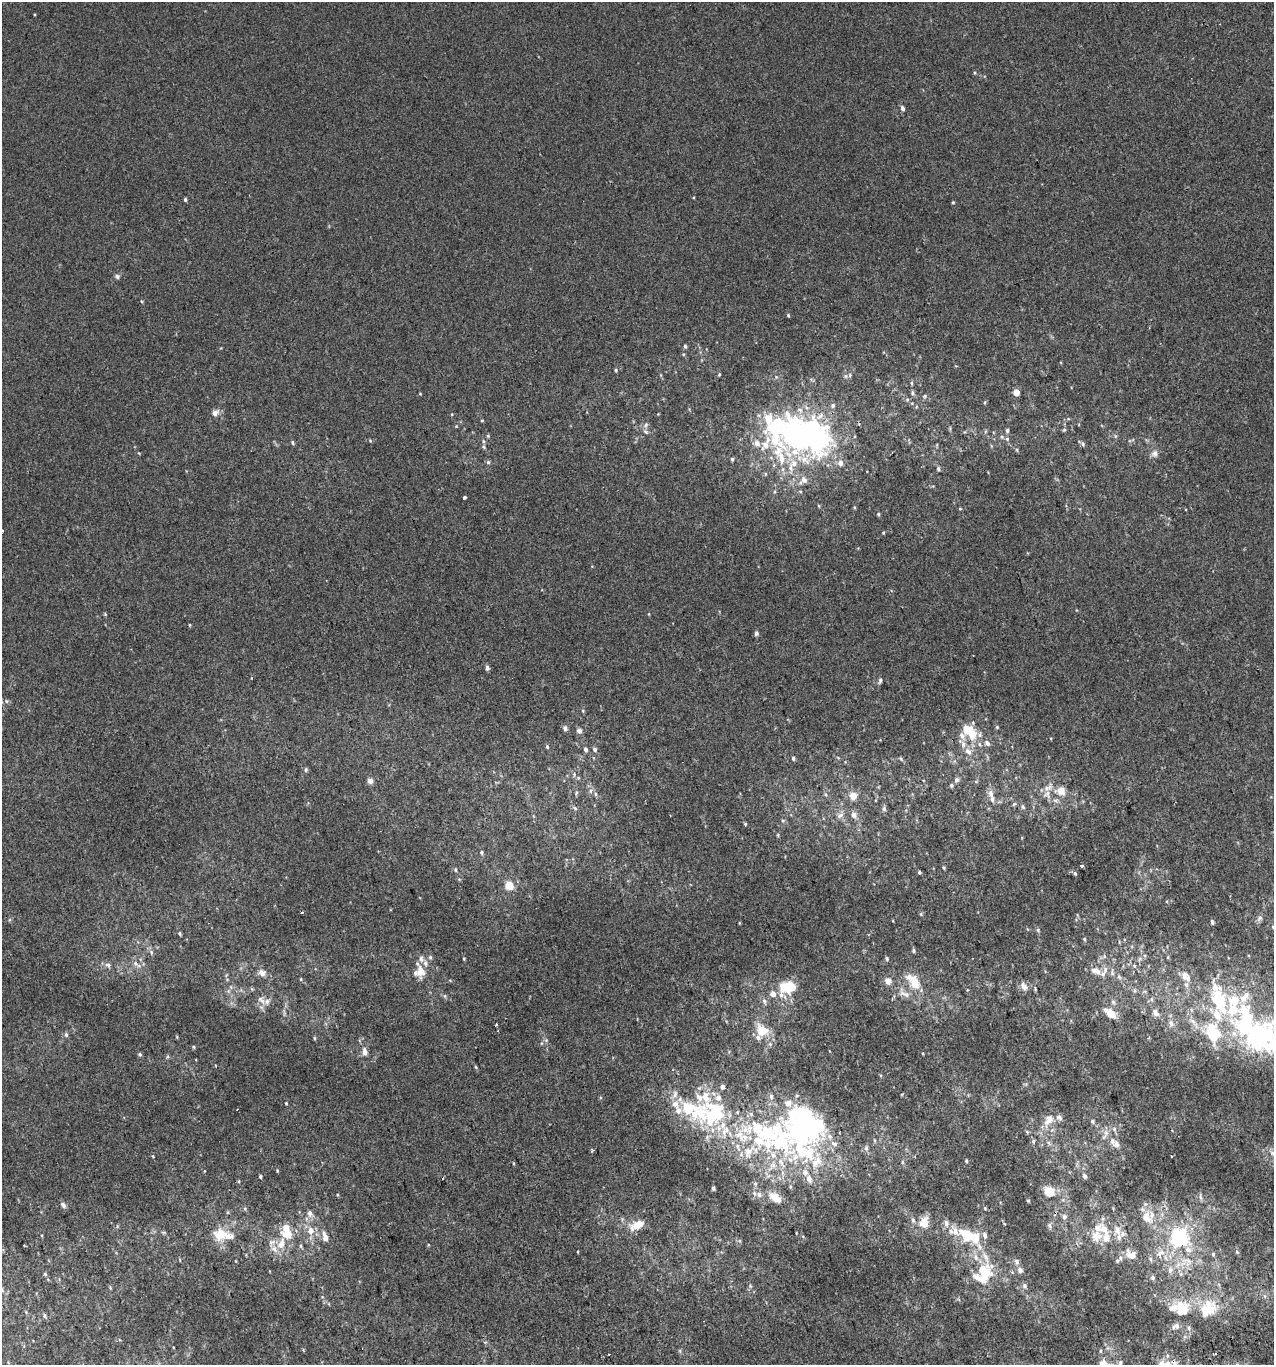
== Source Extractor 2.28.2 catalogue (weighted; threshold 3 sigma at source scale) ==
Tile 6 of 4 x 4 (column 2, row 2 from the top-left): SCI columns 1359-2630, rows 2770-4132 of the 5313 x 5536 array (HDU 1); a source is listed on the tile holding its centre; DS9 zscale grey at full resolution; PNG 1276 x 1367 px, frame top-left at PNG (2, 2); no overlay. Shown black and unused: <1% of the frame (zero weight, under 2 of 3 exposures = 2% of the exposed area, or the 3 px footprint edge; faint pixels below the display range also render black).
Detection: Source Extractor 2.28.2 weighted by HDU 2 'WHT'; one run over the whole footprint, this tile lists its part. Background 3.90e-04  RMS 0.0036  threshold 0.0164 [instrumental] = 3 sigma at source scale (4.5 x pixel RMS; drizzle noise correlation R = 1.50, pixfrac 1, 0.0396/0.0396 arcsec/px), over >= 5 px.
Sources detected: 289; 10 inside a brighter object's white glare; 3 cosmic-ray / hot-pixel residue — not listed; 75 inside a brighter listed object's ellipse — not listed separately; the other 201 listed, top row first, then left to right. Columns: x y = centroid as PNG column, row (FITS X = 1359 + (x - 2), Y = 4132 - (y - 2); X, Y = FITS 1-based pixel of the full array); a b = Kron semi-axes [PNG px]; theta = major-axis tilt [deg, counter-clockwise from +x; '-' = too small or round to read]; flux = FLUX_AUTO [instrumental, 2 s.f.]
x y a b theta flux
903 108 6 4 -68 0.97
185 200 4 3 - 0.61
953 202 5 3 - 0.31
117 276 7 6 - 0.76
788 315 4 4 - 0.35
685 346 4 4 - 0.54
616 370 5 4 - 0.43
719 374 4 3 - 0.34
850 375 6 5 - 0.76
1016 392 5 5 - 3.1
913 393 7 5 -74 0.77
420 394 4 3 - 0.28
925 396 6 5 - 0.58
985 402 5 3 - 0.35
215 413 8 7 - 1.8
482 420 5 3 - 0.29
646 425 7 5 68 0.84
456 426 4 4 - 0.28
1007 430 6 4 -79 0.58
1064 430 5 4 - 0.46
646 431 9 5 -36 0.87
488 436 5 4 - 0.41
1115 436 6 4 -72 0.47
813 440 51 41 -46 67
370 441 5 4 - 0.38
483 441 5 5 - 0.59
292 442 6 4 -74 0.53
1083 444 6 5 - 0.69
765 445 15 11 48 4.5
1155 453 9 9 - 1.6
732 459 4 4 - 0.55
488 462 6 5 - 0.62
938 469 5 5 - 0.69
464 497 3 3 - 0.97
960 509 5 3 - 0.31
878 514 4 4 - 0.41
2 530 3 2 - 0.6
883 533 5 3 - 0.3
649 614 5 3 - 0.27
189 625 5 3 - 0.29
756 633 5 4 - 0.98
973 656 3 2 - 0.23
487 668 5 4 - 1.1
880 680 7 4 75 0.78
583 711 5 3 - 0.37
997 727 4 4 - 0.4
565 728 5 4 - 1.3
968 730 15 13 2 6.6
579 731 7 6 - 1.2
987 743 8 6 -46 1.2
979 744 6 4 -88 0.57
547 747 5 4 - 0.5
585 749 5 4 - 0.91
595 749 6 5 - 0.86
968 751 11 8 -43 2.3
793 758 5 4 - 0.59
901 759 6 3 -71 0.42
306 770 6 5 - 0.54
574 774 5 5 - 0.53
578 778 5 4 - 0.38
956 780 6 5 - 1.1
370 781 7 7 - 1.3
951 785 6 5 - 0.57
591 791 6 4 90 0.75
1061 791 13 12 - 4.1
576 793 6 4 71 0.46
595 794 6 4 -88 0.51
991 794 10 7 -80 1.9
1047 794 13 9 -66 2.5
853 796 7 7 - 3.8
1023 807 7 4 -60 0.65
575 808 6 5 - 0.65
884 809 7 5 -89 0.8
840 815 11 7 43 1.7
854 815 7 6 - 2
783 821 6 5 - 0.57
745 824 3 3 - 1
481 852 5 5 - 0.62
1081 866 4 3 - 0.58
944 868 4 4 - 0.39
455 870 5 4 - 0.46
919 872 4 3 - 0.44
1075 873 5 4 - 0.54
509 885 7 6 - 5.7
302 912 3 3 - 0.35
1260 918 10 6 51 1.2
1212 922 5 4 - 0.69
1273 927 5 4 - 0.38
1038 930 6 5 - 0.53
180 933 5 4 - 0.5
1084 939 5 4 - 0.43
913 951 4 4 - 0.62
151 952 6 5 - 0.69
430 957 5 5 - 0.59
1168 957 5 3 - 0.35
887 958 5 4 - 0.63
464 959 3 3 - 0.33
1140 959 7 4 0 0.75
136 964 14 6 -36 1.8
108 965 9 5 -20 1
1134 966 6 5 - 0.7
421 971 17 12 -85 4.2
1096 971 16 8 -24 2.9
262 973 11 8 -24 2.2
1112 973 11 5 -83 1.1
1184 975 13 9 -82 2.8
1119 977 8 5 -63 0.94
301 979 5 3 - 0.29
888 981 6 6 - 2.5
914 983 13 10 -72 6.6
1024 986 13 7 -62 2
1216 987 35 19 -74 11
1135 990 8 4 -82 0.63
904 994 18 6 -26 2.5
781 995 43 14 79 7
1151 999 6 4 -90 0.63
261 1000 13 7 -44 1.8
764 1001 7 5 -67 0.88
1113 1002 6 6 - 0.81
1233 1006 55 19 88 22
1155 1013 11 7 -51 1.9
1111 1014 10 6 -40 7.2
1193 1021 10 6 -45 1.8
1171 1023 9 7 -64 1.6
762 1031 16 13 -44 6.6
1214 1033 27 19 -75 17
66 1035 6 5 - 0.78
177 1037 5 3 - 0.31
1259 1037 15 12 59 70
314 1038 5 4 - 0.4
546 1040 5 5 - 0.53
193 1047 5 3 - 0.38
365 1052 10 6 -80 1.7
140 1054 5 4 - 0.6
476 1067 4 4 - 0.35
286 1103 3 3 - 0.31
688 1109 64 28 -12 33
1049 1119 12 11 - 3.3
1092 1121 6 5 - 0.54
1114 1129 7 5 -48 0.87
778 1130 137 36 -39 66
1027 1132 5 4 - 0.41
1106 1133 8 7 - 1.5
874 1140 5 3 - 0.4
1033 1141 6 5 - 0.63
1116 1144 11 8 -39 1.8
866 1148 7 5 69 0.87
748 1152 18 12 82 5.9
1273 1153 8 6 -15 1.1
153 1156 5 3 - 0.33
966 1161 4 3 - 0.44
902 1162 6 4 -89 0.48
277 1170 5 3 - 0.33
260 1176 5 3 - 0.44
1084 1176 6 5 - 0.93
239 1181 5 3 - 0.32
755 1184 6 5 - 0.68
713 1188 4 3 - 0.83
1049 1192 9 8 - 6.9
759 1194 10 7 -48 1.6
1200 1197 9 4 -77 0.71
775 1198 17 9 -35 4.6
1028 1201 4 3 - 0.44
63 1205 8 5 -50 1.1
985 1208 5 4 - 0.41
310 1213 9 7 -76 1.6
1064 1216 8 7 - 1.1
1146 1217 19 14 -52 6.4
913 1220 7 5 -68 0.81
924 1222 12 9 72 5.2
635 1225 16 10 38 4.1
1049 1226 7 6 - 0.93
1117 1230 14 9 -74 3.2
311 1231 11 9 -81 3.2
164 1232 6 4 18 0.4
287 1234 12 10 -58 6.6
222 1235 26 13 -9 8.3
966 1236 27 18 -37 12
1097 1236 17 15 84 5.6
325 1237 12 6 -74 2.3
1179 1238 7 7 - 130
281 1244 17 10 68 4.9
301 1246 6 4 -72 0.49
1188 1249 10 8 -42 2.4
1237 1252 5 5 - 0.53
1161 1253 14 8 34 3.6
1131 1254 16 11 -15 3.6
1213 1254 6 5 - 0.6
1016 1262 9 6 -49 1.1
1020 1270 9 8 - 1.4
1170 1270 10 7 73 1.9
984 1272 20 16 87 14
45 1274 5 5 - 0.45
1153 1278 6 5 - 0.79
1024 1286 7 6 - 0.93
1182 1309 22 18 79 9.1
1206 1310 28 18 34 11
45 1316 6 5 - 0.69
680 1351 6 3 -72 0.42
1120 1363 9 5 88 0.9
1162 1364 15 7 -82 2.7
Isophote crosses this tile's border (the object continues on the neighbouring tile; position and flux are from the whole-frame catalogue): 5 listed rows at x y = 2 530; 1273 927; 1273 1153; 1120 1363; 1162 1364
Unlisted compact peaks at least as high as the median listed source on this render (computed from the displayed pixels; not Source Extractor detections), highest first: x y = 921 914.